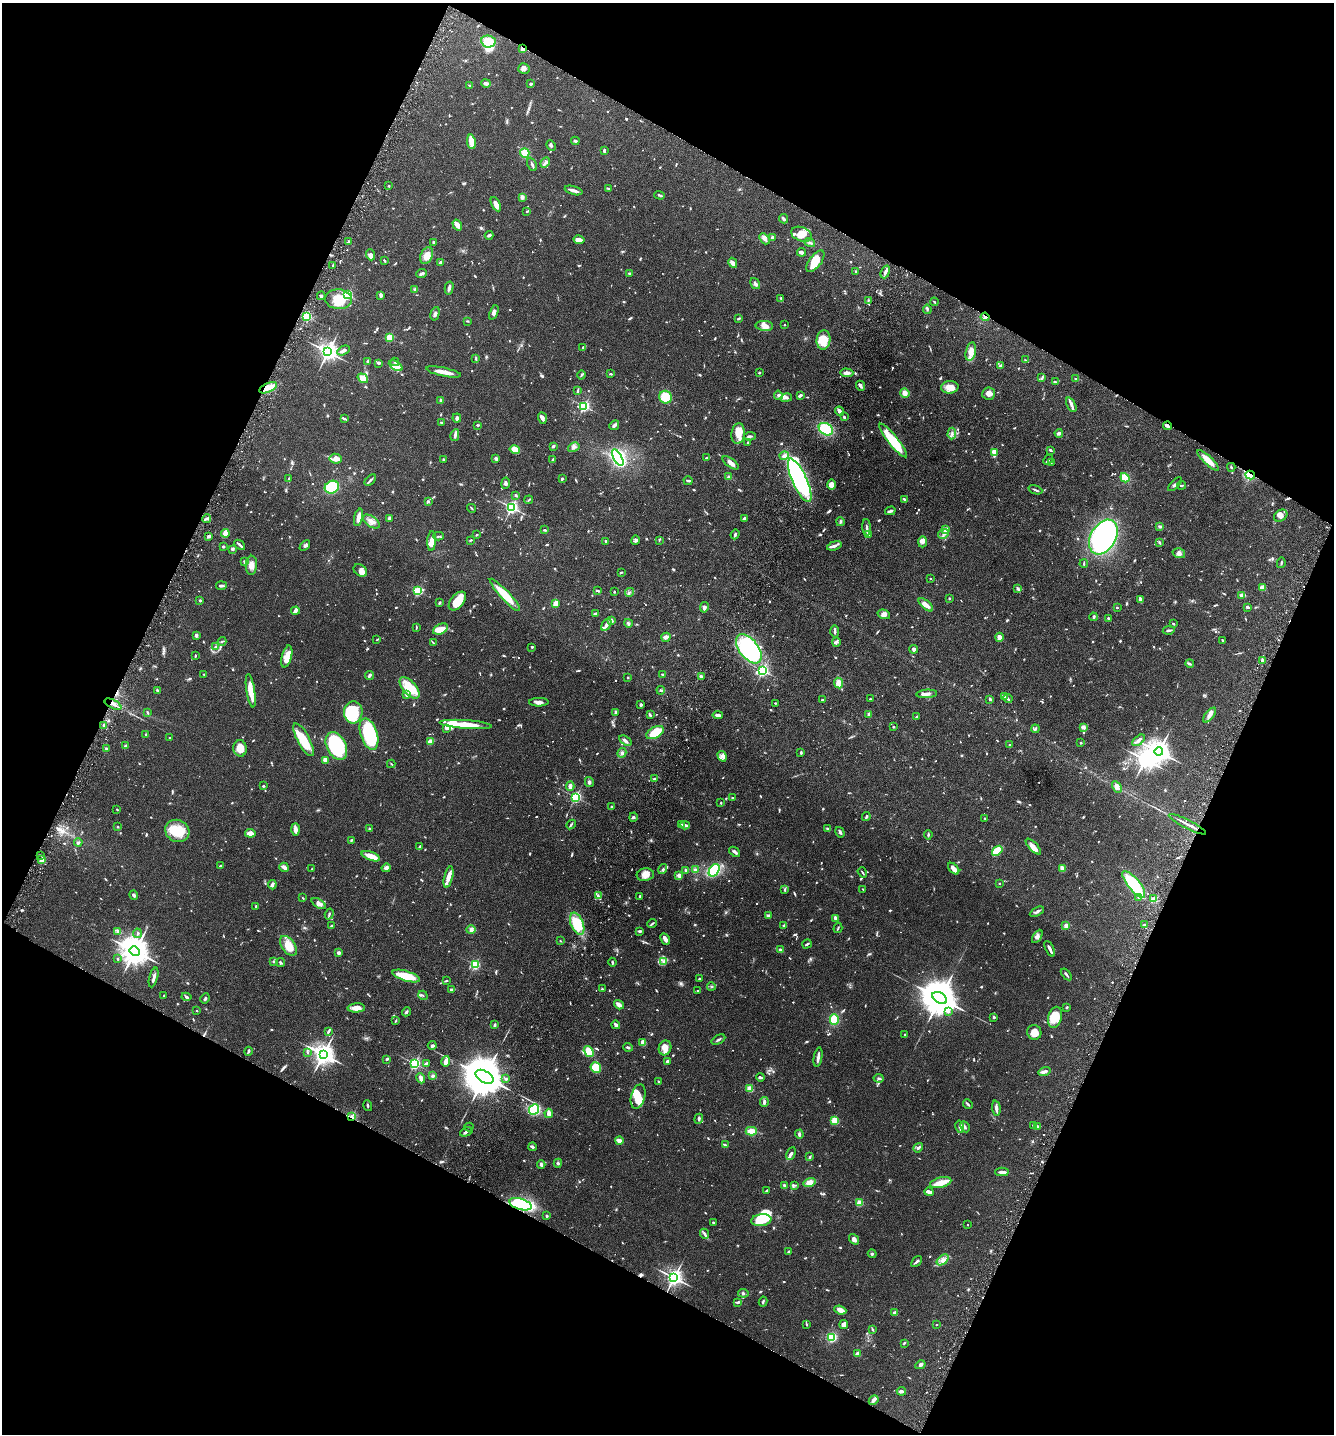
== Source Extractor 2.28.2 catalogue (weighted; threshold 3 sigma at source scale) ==
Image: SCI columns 203-5529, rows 34-5758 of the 5866 x 5789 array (HDU 1 of 3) = the unmasked area's bounding box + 8 px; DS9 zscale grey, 4 x 4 block average (1 PNG px = mean of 4 x 4 image px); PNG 1336 x 1436 px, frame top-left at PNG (2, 3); each listed source drawn as its Kron ellipse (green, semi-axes under 4 px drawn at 4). Shown black and unused: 45% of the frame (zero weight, under 3 of 6 exposures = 3% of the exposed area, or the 3 px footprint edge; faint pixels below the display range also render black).
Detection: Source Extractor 2.28.2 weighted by HDU 2 'WHT'. Background 0.0537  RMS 0.0032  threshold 0.0129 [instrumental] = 3 sigma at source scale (4.09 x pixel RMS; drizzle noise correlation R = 1.36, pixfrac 0.8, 0.05/0.05 arcsec/px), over >= 5 px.
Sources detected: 1421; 17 too faint to see at this stretch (4 x 4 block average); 6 inside a brighter object's white glare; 17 cosmic-ray / hot-pixel residue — neither listed nor drawn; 40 coinciding with a brighter row at this scale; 89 inside a brighter listed object's ellipse — not listed separately; of the other 1252, all 500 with FLUX_AUTO >= 1.62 (the completeness limit of this list) listed and drawn (752 fainter detections not listed), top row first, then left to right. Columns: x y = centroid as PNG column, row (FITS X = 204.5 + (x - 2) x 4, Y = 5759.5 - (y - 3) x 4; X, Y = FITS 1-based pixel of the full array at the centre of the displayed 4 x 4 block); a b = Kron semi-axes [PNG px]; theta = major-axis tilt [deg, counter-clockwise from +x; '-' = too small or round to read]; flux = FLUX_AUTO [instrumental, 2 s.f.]
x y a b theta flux
488 41 7 6 - 33
523 49 3 3 - 10
524 69 5 5 - 6.7
486 83 5 3 - 6.3
531 84 2 2 - 3
470 85 3 2 - 2.5
575 141 4 2 - 4
471 142 7 3 -82 21
551 146 5 3 - 3.5
604 151 4 2 - 3.9
525 153 5 4 - 23
545 163 5 2 - 3.6
532 164 7 2 -65 4
389 186 2 2 - 3
608 188 3 2 - 1.7
574 190 9 2 -16 11
660 195 5 2 - 3
522 197 3 3 - 5.8
496 204 7 3 -62 12
527 211 3 2 - 1.9
783 219 5 2 - 3.9
457 225 6 4 -58 13
802 234 11 7 -20 18
489 235 4 3 - 3.7
772 238 4 3 - 6.6
764 239 6 4 -49 6.8
579 240 5 3 - 11
349 241 3 2 - 2.2
434 242 3 2 - 2.3
810 243 5 2 - 3.1
802 252 5 3 - 5
371 255 5 4 - 5
427 256 9 6 66 18
384 260 4 2 - 2.2
815 261 13 6 53 29
440 263 4 2 - 5.6
733 263 5 3 - 6.1
333 265 3 2 - 1.9
856 271 3 2 - 1.7
885 272 7 3 69 6.5
421 273 5 2 - 5.2
629 273 4 2 - 1.7
755 284 6 3 -58 5.7
449 288 6 2 78 6.6
415 290 4 3 - 3.4
348 295 2 2 - 180
381 295 3 2 - 5.9
321 296 4 3 - 3.7
338 299 13 10 -6 42
781 299 4 2 - 1.9
868 300 3 2 - 1.7
934 302 4 2 - 1.7
927 309 4 2 - 2.4
494 312 8 4 70 5.4
435 314 7 3 74 5.2
306 316 2 2 - 250
985 317 4 3 - 4.2
739 318 3 2 - 2.6
467 321 3 2 - 1.7
785 325 2 2 - 3.5
764 326 9 5 -4 12
390 337 2 2 - 110
823 340 9 7 85 37
583 347 4 2 - 3.4
343 350 6 2 29 8.1
328 352 3 3 - 1100
971 352 9 5 77 12
476 358 4 2 - 1.8
1026 360 4 2 - 1.7
368 362 2 2 - 8.1
395 362 4 2 - 2.5
379 363 3 2 - 3.5
396 366 7 3 -28 6.9
1000 366 4 3 - 2.5
444 372 17 3 -12 23
759 373 2 2 - 3.9
847 373 7 3 -2 8.6
610 374 3 2 - 1.9
581 375 4 2 - 2.4
363 378 6 4 -36 17
1042 378 4 2 - 2.3
1076 379 4 2 - 2
1055 382 3 2 - 4
860 386 5 2 - 5.1
950 387 8 6 3 18
268 388 9 4 25 18
578 390 3 2 - 1.7
905 393 5 4 - 9.3
989 394 6 6 - 11
778 395 5 4 - 4.2
800 395 4 2 - 5.9
665 397 6 6 - 37
786 398 6 3 10 5
441 401 3 2 - 8.3
1071 405 8 3 -64 5.6
584 406 2 2 - 330
839 411 4 2 - 9.6
844 417 3 2 - 3
457 418 4 3 - 3.8
542 418 6 4 -71 5.1
344 419 2 2 - 2.1
441 422 3 2 - 2
478 425 3 2 - 2.9
614 425 5 2 - 7.6
1168 426 4 3 - 3
826 429 7 5 -31 81
738 433 10 6 83 18
1059 433 4 2 - 12
952 434 6 3 87 4.2
455 435 6 3 78 4
750 436 6 2 4 3.2
893 441 21 5 -51 88
747 442 4 2 - 2.7
553 446 3 2 - 4
574 447 6 3 31 4.9
515 450 5 4 - 23
1051 450 3 2 - 2.5
994 452 4 2 - 25
784 456 4 3 - 5.8
618 458 9 4 -61 330
706 458 3 2 - 2
336 459 6 5 - 13
443 459 2 2 - 3
496 459 2 2 - 19
552 459 3 2 - 1.9
1048 460 5 2 - 3
1208 460 14 4 -43 25
1051 462 2 2 - 3
731 463 9 4 -37 9.8
1231 467 4 2 - 2.1
1250 475 5 3 - 140
729 477 3 2 - 5.7
289 478 2 2 - 2
562 478 3 3 - 2.3
1125 478 5 3 - 29
370 480 7 2 46 4.1
800 480 23 7 -66 390
688 481 4 2 - 3.8
506 483 5 3 - 3.7
1175 484 9 3 45 4.4
832 485 5 4 - 15
1181 485 4 2 - 1.8
332 487 7 6 - 76
1035 490 7 2 -21 3.5
516 495 3 2 - 2.5
529 500 4 2 - 2.2
905 500 4 2 - 6.5
428 501 4 2 - 2.5
511 507 2 2 - 510
472 508 4 2 - 1.9
890 511 5 2 - 4.8
1281 516 7 5 35 7.6
358 517 9 4 76 12
389 518 3 2 - 3.3
745 518 4 2 - 4.1
206 519 5 2 - 3.2
371 521 9 5 -33 12
840 522 4 2 - 2.5
1160 526 3 2 - 3.7
867 527 8 3 -88 4.3
545 530 4 2 - 1.8
945 530 2 2 - 15
225 533 4 2 - 25
735 534 5 2 - 2.5
868 534 3 2 - 3.8
943 534 6 2 31 3.4
477 535 2 2 - 2.4
209 536 3 3 - 4.6
438 536 5 2 - 2.4
1103 537 19 12 60 450
471 540 3 2 - 1.8
636 540 5 3 - 4.4
659 540 4 2 - 1.7
432 541 10 3 87 13
606 541 2 2 - 2.5
922 542 6 4 88 5.9
1159 542 4 2 - 2.6
240 545 6 2 -43 5.2
223 546 2 2 - 11
305 546 6 3 42 3.1
834 546 8 3 17 6.8
233 549 4 3 - 2.2
1179 553 6 4 -17 6.5
244 562 4 2 - 3.3
1281 563 5 2 - 2
1084 564 4 2 - 1.9
251 565 9 5 86 13
360 570 7 5 -37 7.6
621 572 3 2 - 2
931 578 3 2 - 1.7
221 586 5 2 - 4.8
1262 588 4 3 - 18
1018 589 4 3 - 3.5
418 591 2 2 - 170
598 591 4 2 - 2.2
614 592 2 2 - 2.2
629 592 5 2 - 2.5
505 595 21 4 -47 43
1241 595 2 2 - 5.8
949 598 2 2 - 1.6
1140 599 4 2 - 7.8
200 600 2 2 - 3.1
457 601 11 6 49 38
440 603 4 2 - 1.8
555 604 4 2 - 21
926 605 9 3 -41 12
704 607 5 4 - 5.4
1247 607 3 2 - 5.7
1117 608 2 2 - 3.9
295 611 4 3 - 4.8
595 614 4 3 - 3
884 614 6 4 -18 7.2
1093 617 4 3 - 2.6
1108 618 2 2 - 2.9
611 620 3 2 - 5.8
628 623 4 3 - 3.8
1173 624 2 2 - 2.7
606 625 6 2 57 8.8
416 627 4 2 - 1.7
441 629 8 5 26 15
1169 630 6 2 8 3.9
835 631 6 2 -88 4.1
196 635 4 3 - 4.3
666 637 5 3 - 5.7
999 637 4 3 - 10
377 640 3 2 - 1.7
1223 640 3 2 - 3.1
222 641 4 2 - 1.7
836 642 5 2 - 2.3
433 643 3 2 - 1.7
215 647 3 2 - 2.8
532 647 2 2 - 2.4
749 649 17 9 -52 300
914 649 4 4 - 4.2
195 656 2 2 - 2.4
287 656 11 5 75 19
1262 661 4 2 - 3.3
1190 663 4 2 - 2.6
763 670 3 2 - 370
204 674 4 2 - 1.8
369 675 4 2 - 4.3
662 675 2 2 - 2.4
701 677 4 3 - 6.8
628 678 2 2 - 4.3
838 683 5 4 - 7.4
409 688 13 6 -48 54
157 690 3 2 - 1.7
661 690 4 2 - 2
251 691 17 3 -81 37
927 694 10 3 4 6.9
407 695 2 2 - 19
1004 696 3 2 - 3
870 699 2 2 - 1.8
990 699 2 2 - 3.7
1008 699 4 2 - 2.3
822 700 2 2 - 9.6
539 702 9 3 1 7.4
776 703 3 2 - 1.9
113 704 9 2 -27 6.6
641 705 2 2 - 6.2
353 712 11 9 85 89
615 712 4 2 - 2.2
148 713 3 2 - 2.6
869 714 2 2 - 4.5
650 715 3 2 - 3.4
718 715 5 2 - 6.2
1210 715 9 4 51 9.1
917 717 4 2 - 4.6
466 724 26 4 -4 41
104 725 3 2 - 1.7
894 727 2 2 - 1.7
1083 727 3 2 - 7.8
447 728 4 3 - 6
1035 729 4 2 - 4.8
655 733 9 5 28 43
146 734 2 2 - 1.9
369 734 16 8 -72 140
169 738 2 2 - 1.9
303 740 18 6 -62 56
1139 740 7 2 38 5
430 741 2 2 - 16
625 741 7 3 -35 5.1
1081 743 2 2 - 2.2
1009 745 2 2 - 3.3
126 746 3 2 - 4.5
336 746 15 9 -62 160
106 748 4 2 - 2.7
240 748 8 7 - 20
801 752 3 2 - 2.3
1159 752 4 3 - 1900
622 753 5 3 - 5.7
722 756 5 4 - 6.4
325 760 3 2 - 23
391 764 4 2 - 2
655 779 3 2 - 3.2
589 782 5 3 - 3.7
263 786 3 2 - 2.5
570 786 4 3 - 7.8
1117 787 6 3 -61 5.4
576 797 2 2 - 330
733 798 4 2 - 1.9
721 803 2 2 - 2
611 807 2 2 - 3
117 809 2 2 - 1.6
633 817 4 3 - 3.1
866 817 4 2 - 2.6
985 818 2 2 - 2.3
571 824 5 2 - 2.3
1187 824 21 2 -27 9.5
681 825 3 2 - 8.5
685 825 5 2 - 3.5
118 827 2 2 - 2.2
295 829 6 3 -90 11
369 829 2 2 - 1.9
827 829 2 2 - 1.7
177 831 12 11 - 43
840 832 5 3 - 3.6
250 833 5 3 - 12
928 835 4 2 - 2.6
351 840 3 2 - 2
78 842 4 3 - 3.1
419 846 4 2 - 2.1
1033 847 10 3 -47 12
997 851 6 3 39 55
735 852 6 2 -39 4.8
41 855 2 2 - 2.8
371 856 10 3 -21 25
42 860 4 4 - 7
220 866 2 2 - 2.4
284 867 5 3 - 8.9
386 868 4 4 - 6.4
312 869 2 2 - 1.9
663 869 5 2 - 2.2
695 869 4 3 - 3.5
954 869 7 3 -47 11
1062 869 4 3 - 10
685 870 2 2 - 2.2
714 870 7 4 56 81
862 872 5 2 - 1.9
645 875 9 6 7 13
679 875 4 3 - 3.9
449 877 11 3 76 15
999 883 2 2 - 2
1134 884 16 6 -51 100
272 885 4 3 - 3.7
863 889 3 2 - 1.6
785 890 3 2 - 2.2
134 895 5 2 - 4.3
598 896 3 2 - 3.5
640 897 4 2 - 2.8
1139 897 3 2 - 2.7
303 898 2 2 - 1.7
1154 899 3 2 - 3.6
319 903 8 3 -32 8.8
256 906 2 2 - 5.7
1037 912 8 3 29 5
329 914 5 2 - 2.5
768 916 4 3 - 3.3
836 919 3 2 - 11
577 924 11 6 -68 56
652 924 5 2 - 2.9
332 925 2 2 - 3
784 925 3 2 - 2.5
1066 925 3 3 - 5
1144 925 2 2 - 4
838 928 5 2 - 2.2
471 930 4 4 - 6.1
118 931 3 3 - 5.5
640 931 4 2 - 3.8
137 933 5 2 - 2.4
1037 936 7 4 58 6.5
665 939 6 2 -63 11
560 941 2 2 - 1.9
807 944 5 2 - 2.5
288 946 11 6 -55 25
1050 949 8 2 -63 7.6
780 950 4 2 - 3.8
135 951 5 4 - 3600
339 953 2 2 - 21
118 959 3 2 - 1.7
274 961 3 3 - 2.7
281 962 5 2 - 2.7
612 962 4 2 - 2.4
663 962 4 3 - 3.7
475 965 2 2 - 190
1066 974 7 2 -52 3
406 976 14 5 -17 43
154 977 10 2 75 7.7
700 979 3 2 - 1.9
446 981 4 2 - 2.1
711 986 4 2 - 1.6
602 989 3 2 - 2.6
451 990 3 2 - 3.5
698 990 2 2 - 2.2
423 995 5 2 - 1.6
164 996 3 2 - 1.6
186 997 5 3 - 3.3
205 998 5 2 - 2.5
940 998 8 5 -32 8100
619 1005 5 2 - 13
1066 1007 3 2 - 2.2
356 1008 9 4 3 15
197 1011 2 2 - 2.9
949 1011 4 2 - 2.2
406 1012 4 2 - 2.5
994 1017 2 2 - 3.1
1055 1017 11 6 76 32
834 1019 5 4 - 36
396 1021 4 2 - 1.8
495 1025 3 2 - 2.7
616 1025 4 2 - 7.7
328 1032 4 2 - 2.8
1034 1032 7 7 - 15
905 1035 2 2 - 3.8
718 1039 7 2 27 3.5
643 1043 3 2 - 23
432 1045 4 3 - 2.8
628 1047 4 2 - 2.7
665 1048 7 6 - 13
248 1051 4 2 - 3.4
589 1051 6 4 -59 23
308 1052 3 3 - 2.3
323 1054 4 3 - 1600
818 1057 10 2 80 10
387 1059 2 2 - 5.7
446 1061 5 3 - 11
667 1061 3 2 - 4.6
426 1063 3 2 - 3.1
415 1064 2 2 - 340
596 1068 5 5 - 37
1044 1072 6 2 16 11
433 1076 3 2 - 4.2
484 1077 10 5 -30 11000
760 1077 4 3 - 3.4
421 1078 5 2 - 8.1
879 1078 5 2 - 2.9
506 1079 3 2 - 2.1
659 1082 3 2 - 2.6
750 1089 4 3 - 14
638 1096 12 7 74 28
764 1102 5 2 - 5.8
968 1104 5 2 - 3
368 1106 5 2 - 2.1
996 1108 7 2 -85 8.4
534 1109 5 4 - 75
549 1113 5 2 - 15
352 1117 3 3 - 3.4
699 1119 5 3 - 3
835 1120 4 4 - 21
1033 1125 3 2 - 2.5
1037 1126 3 2 - 2.5
469 1127 4 2 - 2.3
960 1127 6 4 -78 5.9
965 1127 6 2 -62 3.7
751 1131 5 4 - 14
466 1132 6 2 22 4.8
799 1134 4 2 - 4.4
619 1140 4 3 - 9.1
725 1145 3 2 - 2.3
532 1147 4 2 - 4.9
918 1148 5 2 - 3.8
791 1153 7 4 62 4.8
810 1157 3 3 - 1.8
558 1163 4 3 - 2.8
541 1164 4 2 - 5.1
1002 1172 6 2 -2 9.9
810 1183 6 4 16 14
941 1183 11 5 13 24
784 1185 2 2 - 3.6
794 1185 3 2 - 2.1
767 1191 3 3 - 2.7
929 1192 4 2 - 12
859 1203 2 2 - 87
520 1204 11 5 -17 140
547 1216 2 2 - 2.6
761 1220 10 6 7 42
713 1222 3 2 - 2.8
967 1225 2 2 - 1.9
704 1234 5 2 - 2.9
854 1239 6 4 -53 7.9
788 1251 4 2 - 1.6
872 1254 4 2 - 2.1
943 1260 7 4 39 8.7
916 1262 6 2 49 3.1
674 1278 3 2 - 970
743 1293 5 3 - 3.3
763 1302 5 2 - 2.3
737 1303 3 2 - 1.8
840 1310 6 3 -20 16
895 1312 4 4 - 7.6
806 1324 3 2 - 2.1
844 1324 4 3 - 8.9
937 1324 2 2 - 1.8
872 1329 3 2 - 1.8
832 1337 4 3 - 51
904 1343 4 2 - 1.9
858 1354 4 3 - 6.9
920 1365 5 3 - 4.1
901 1391 4 2 - 6.5
874 1400 5 2 - 10
Overlapping masked pixels (flux is a lower limit): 9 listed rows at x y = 523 49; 985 317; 268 388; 1168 426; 1250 475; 113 704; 41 855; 352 1117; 520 1204
Diffuse or blended objects may show on this block-average render without a row.